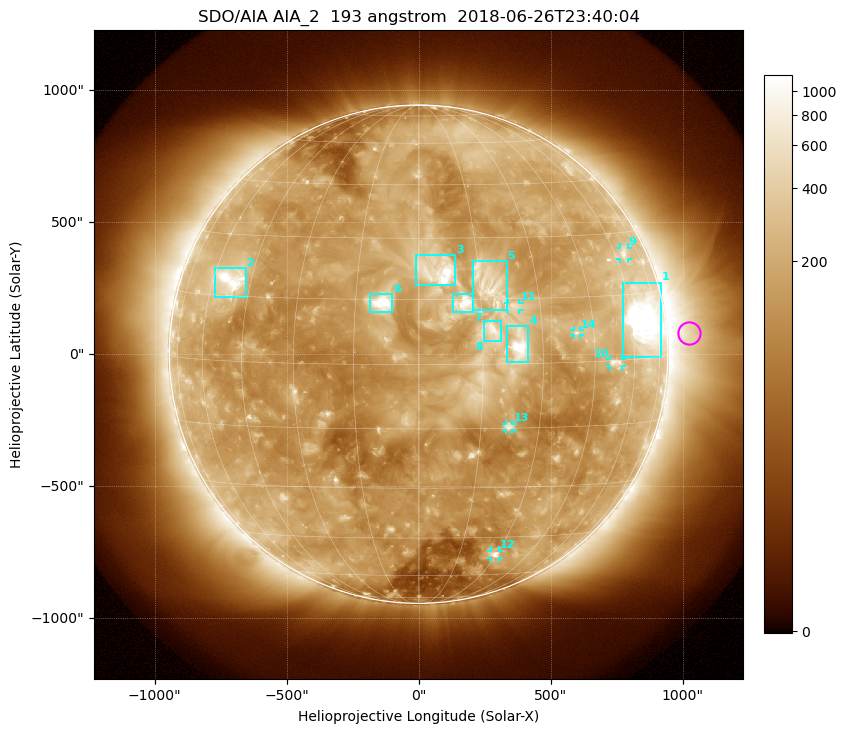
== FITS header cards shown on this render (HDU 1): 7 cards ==
TELESCOP= 'SDO/AIA'
INSTRUME= 'AIA_2'
WAVELNTH=                  193
WAVEUNIT= 'angstrom'
DATE-OBS= '2018-06-26T23:40:04.84'
CTYPE1  = 'HPLN-TAN'
CTYPE2  = 'HPLT-TAN'

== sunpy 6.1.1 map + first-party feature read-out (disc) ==
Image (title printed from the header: SDO/AIA AIA_2  193 angstrom  2018-06-26T23:40:04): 1024 x 1024 px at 2.4 arcsec/px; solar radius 944 arcsec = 393 px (full disc in frame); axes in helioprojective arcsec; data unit not stated in the header (colour bar unlabelled)
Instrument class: DISC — disc imager (sunpy class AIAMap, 193 A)
Bright regions (active regions / flare kernels): reference = the median radial profile (limb darkening/brightening removed); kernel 9 px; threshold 5 sigma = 301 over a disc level ~155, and >= 1.15x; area >= 12 px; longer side >= 9 px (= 22 arcsec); searched inside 0.97 R_sun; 14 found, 14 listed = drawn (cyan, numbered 1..; 6 of them under ~33 arcsec drawn as corner ticks so the feature stays visible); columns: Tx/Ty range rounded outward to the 5 arcsec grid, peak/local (2 s.f.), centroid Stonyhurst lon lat
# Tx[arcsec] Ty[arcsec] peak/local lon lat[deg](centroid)
1 770..920 -10..270 22 +65 +9
2 -775..-655 215..330 7.7 -52 +19
3 -10..140 260..375 8.1 +5 +22
4 335..415 -30..105 16 +24 +4
5 205..335 165..355 5.7 +17 +18
6 -185..-100 160..230 7.8 -8 +14
7 130..210 160..230 5.3 +11 +14
8 250..315 50..125 4.3 +18 +8
9 760..795 360..405 4.1 +65 +25
10 725..770 -45..-20 4.6 +52 +0
11 335..385 165..195 3.7 +23 +13
12 275..305 -770..-745 5 +29 -51
13 330..355 -285..-265 4.3 +22 -15
14 590..615 70..90 4.2 +40 +7
Off-limb structures (1.02-1.3 R_sun): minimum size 162 px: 3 found; the strongest spans PA ~230..300 deg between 1.02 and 1.3 R_sun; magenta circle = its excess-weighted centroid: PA ~275 deg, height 1.09 R_sun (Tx ~1025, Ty ~80 arcsec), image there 3.3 x the reference